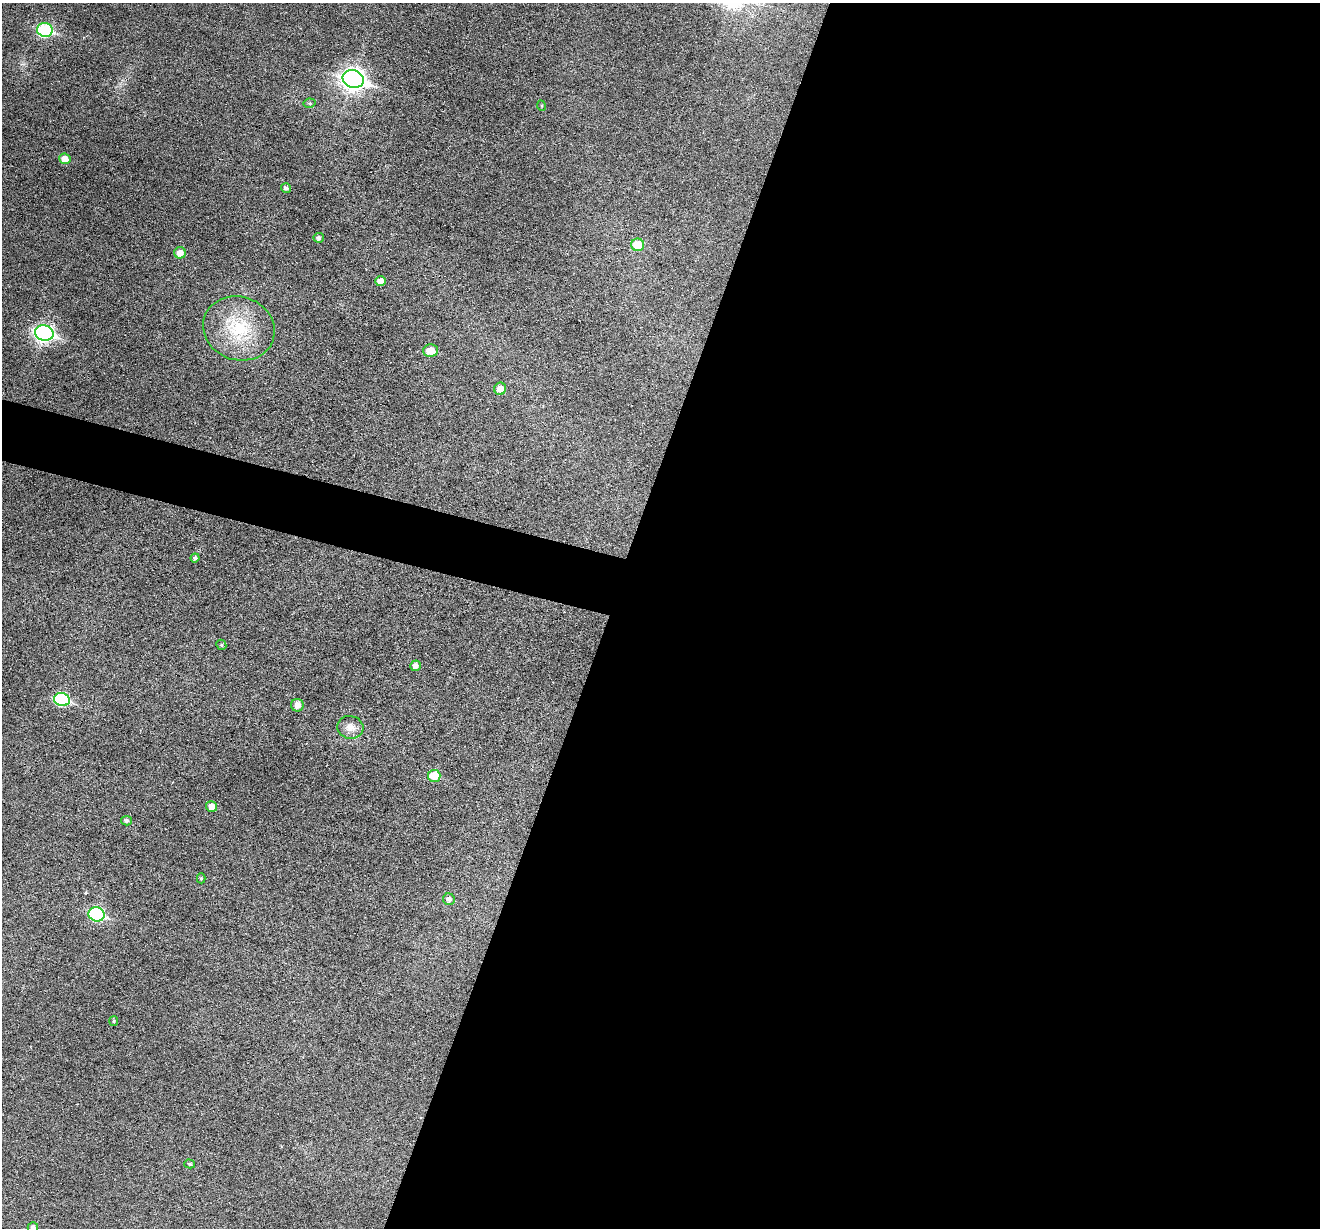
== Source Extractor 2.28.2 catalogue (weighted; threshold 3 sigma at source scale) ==
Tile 12 of 4 x 4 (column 4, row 3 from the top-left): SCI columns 3957-5274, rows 1482-2707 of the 5274 x 5288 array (HDU 1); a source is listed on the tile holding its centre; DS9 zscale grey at full resolution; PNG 1322 x 1230 px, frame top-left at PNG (2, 3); each listed source drawn as its Kron ellipse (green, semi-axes under 4 px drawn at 4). Shown black and unused: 56% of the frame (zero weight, under 3 of 6 exposures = <1% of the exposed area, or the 3 px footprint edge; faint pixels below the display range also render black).
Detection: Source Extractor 2.28.2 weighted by HDU 2 'WHT'; one run over the whole footprint, this tile lists its part. Background 0.0427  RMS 0.0053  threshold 0.0218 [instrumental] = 3 sigma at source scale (4.09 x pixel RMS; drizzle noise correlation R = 1.36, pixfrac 0.8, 0.05/0.05 arcsec/px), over >= 5 px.
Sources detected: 29; all 29 listed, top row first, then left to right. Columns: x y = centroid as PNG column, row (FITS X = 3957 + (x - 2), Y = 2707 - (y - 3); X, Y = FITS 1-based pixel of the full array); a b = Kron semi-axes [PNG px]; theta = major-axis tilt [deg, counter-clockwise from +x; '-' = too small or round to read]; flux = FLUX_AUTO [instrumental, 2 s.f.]
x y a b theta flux
45 30 8 7 - 59
353 79 11 8 -16 310
310 103 6 4 12 0.7
542 106 5 3 - 0.49
65 159 6 5 - 5.9
286 188 5 4 - 1.4
319 238 5 5 - 1.6
638 245 6 6 - 12
180 253 6 6 - 4.5
380 281 5 5 - 3.7
239 328 36 31 -19 31
44 333 9 7 -13 150
431 350 7 6 - 6.7
500 389 6 6 - 4.7
195 558 4 4 - 1.3
221 645 5 4 - 0.68
415 666 5 5 - 2.1
62 700 8 6 -14 46
297 705 6 6 - 4.3
350 727 13 11 -12 4.3
434 776 6 6 - 11
211 807 5 5 - 3.3
126 821 5 4 - 1.3
201 878 5 4 - 0.62
449 899 6 5 - 2.3
97 914 8 7 - 59
114 1021 5 4 - 0.53
190 1164 5 4 - 0.71
33 1227 5 5 - 1.6
Isophote crosses this tile's border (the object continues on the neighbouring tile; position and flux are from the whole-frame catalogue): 1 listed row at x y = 33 1227